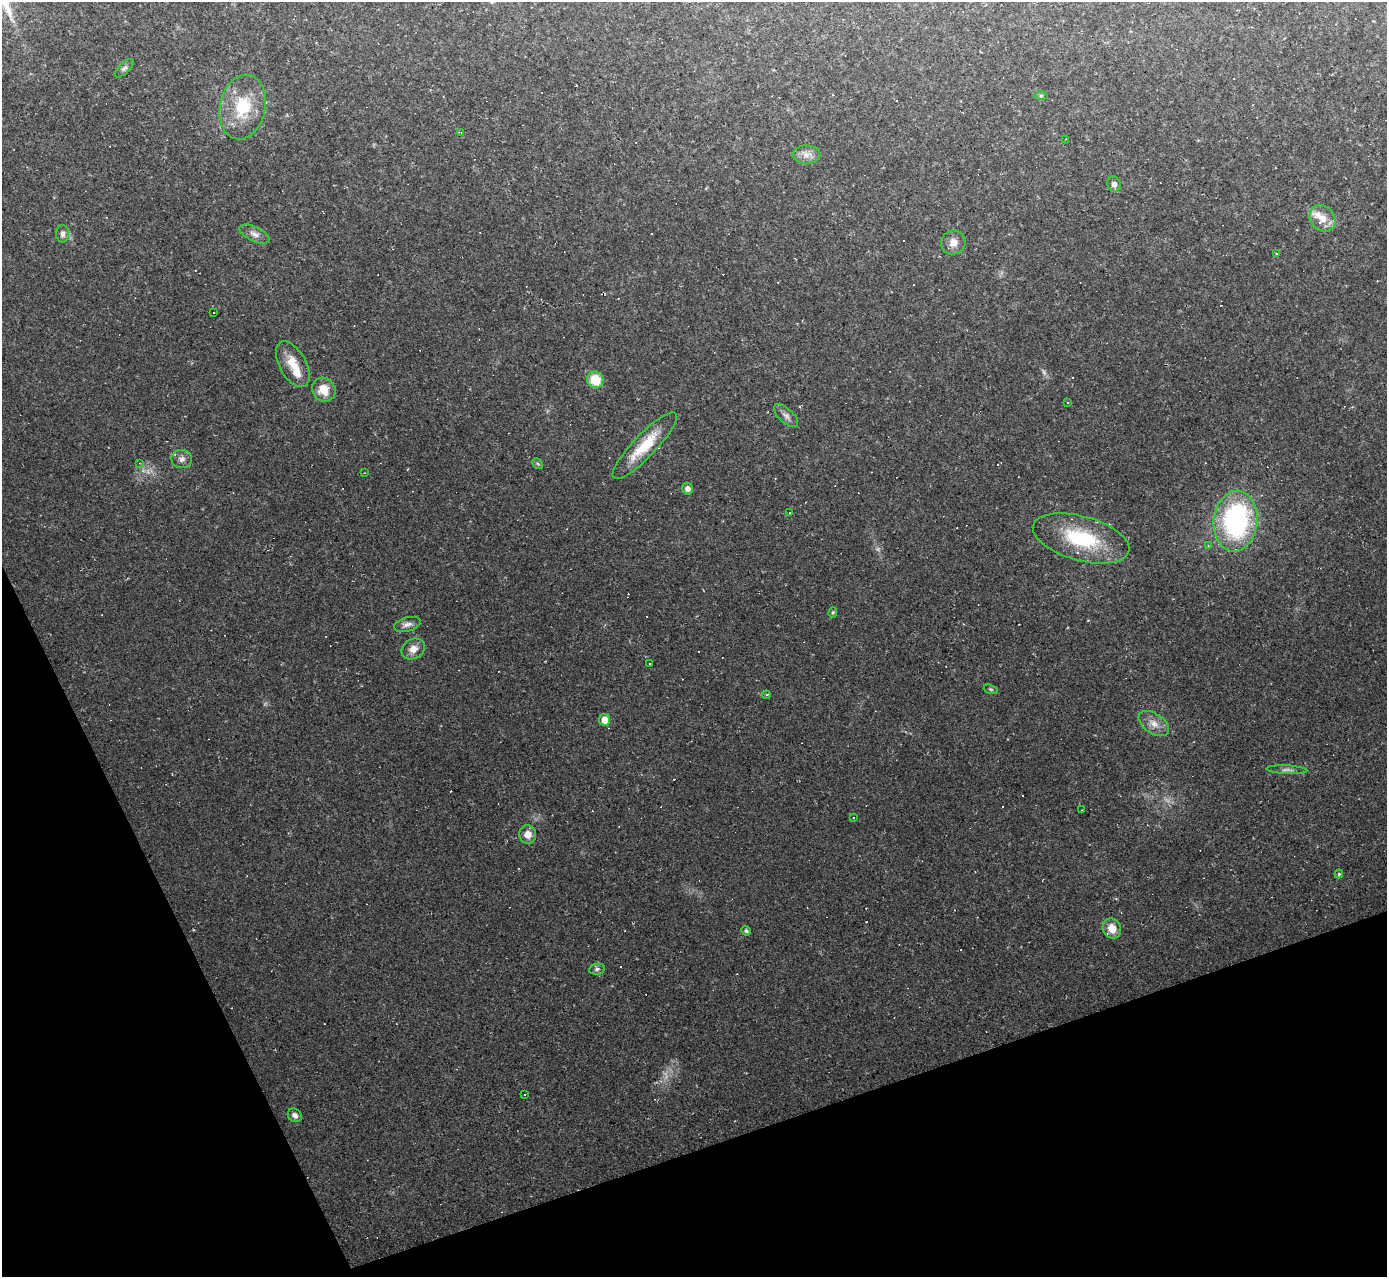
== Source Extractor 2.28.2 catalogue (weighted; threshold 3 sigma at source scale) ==
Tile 14 of 4 x 4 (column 2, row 4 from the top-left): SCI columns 1386-2770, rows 278-1552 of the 5539 x 5526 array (HDU 1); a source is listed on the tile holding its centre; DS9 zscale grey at full resolution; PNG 1389 x 1279 px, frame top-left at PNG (2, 2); each listed source drawn as its Kron ellipse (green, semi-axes under 4 px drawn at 4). Shown black and unused: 18% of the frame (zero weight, under 2 of 3 exposures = <1% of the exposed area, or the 3 px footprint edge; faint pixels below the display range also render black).
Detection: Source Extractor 2.28.2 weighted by HDU 2 'WHT'; one run over the whole footprint, this tile lists its part. Background 0.0438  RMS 0.0071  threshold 0.032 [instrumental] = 3 sigma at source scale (4.5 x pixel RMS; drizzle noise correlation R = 1.50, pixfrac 1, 0.05/0.05 arcsec/px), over >= 5 px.
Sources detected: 101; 4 too faint to see at this stretch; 48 cosmic-ray / hot-pixel residue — neither listed nor drawn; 3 inside a brighter listed object's ellipse — not listed separately; the other 46 listed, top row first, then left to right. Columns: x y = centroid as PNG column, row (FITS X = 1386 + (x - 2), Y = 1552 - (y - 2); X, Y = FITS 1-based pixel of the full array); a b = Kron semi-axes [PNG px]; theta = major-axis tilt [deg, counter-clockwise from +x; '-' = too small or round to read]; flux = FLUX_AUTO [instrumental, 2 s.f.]
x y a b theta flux
124 68 12 5 43 2.2
1041 96 6 4 1 1
243 107 32 23 79 34
461 132 4 3 - 0.9
1066 139 2 2 - 0.63
806 154 14 9 1 5.3
1114 184 8 7 - 3
1322 218 14 12 -48 8.7
63 234 9 6 90 3
255 234 16 7 -24 4.2
953 242 12 12 - 6.1
1277 254 3 3 - 0.59
214 312 3 2 - 0.47
293 364 25 13 -61 14
595 380 8 8 - 19
324 390 12 11 - 12
1068 402 3 3 - 0.71
786 416 15 7 -43 3.4
645 446 45 11 46 25
182 459 10 9 - 3.5
139 463 4 3 - 0.61
538 464 6 4 -44 1
364 473 3 2 - 0.42
688 489 6 5 - 3.2
789 513 3 2 - 0.71
1236 521 30 22 84 120
1081 538 50 22 -16 53
1208 545 4 4 - 0.74
833 612 5 4 - 1
407 624 14 7 15 3.8
413 649 12 9 30 6.3
649 664 3 3 - 1.5
991 689 7 4 -19 1.1
766 695 4 4 - 0.88
604 720 6 5 - 8.3
1154 723 17 10 -35 7
1287 770 20 4 -3 2.7
1082 810 3 2 - 0.41
854 818 3 2 - 0.75
528 834 9 8 - 6.6
1339 874 4 4 - 0.75
1112 928 10 9 - 9.2
746 931 5 4 - 1.5
597 969 8 5 11 1.8
525 1094 3 3 - 0.82
295 1115 7 6 - 2.7